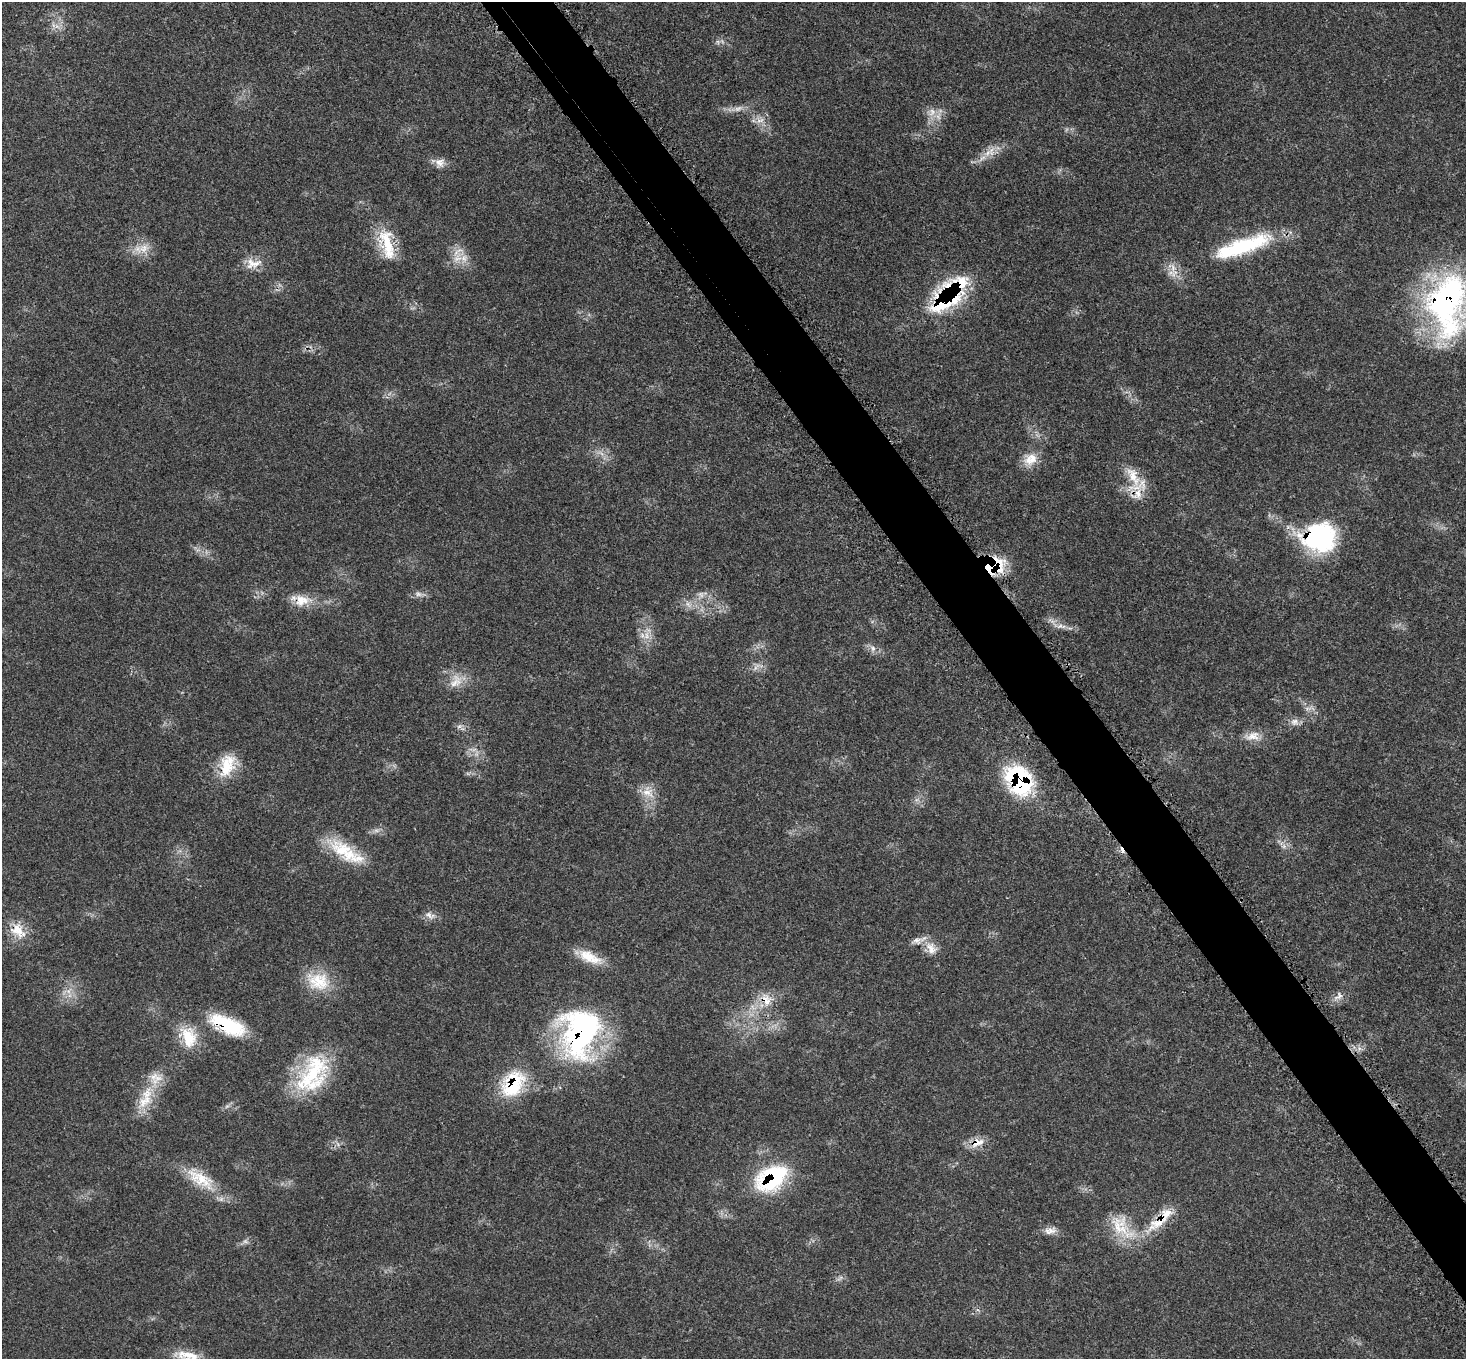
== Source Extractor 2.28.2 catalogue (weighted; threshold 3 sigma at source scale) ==
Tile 6 of 4 x 4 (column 2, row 2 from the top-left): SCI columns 1540-3003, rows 2993-4349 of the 6034 x 6057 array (HDU 1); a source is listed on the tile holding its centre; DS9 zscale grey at full resolution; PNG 1468 x 1361 px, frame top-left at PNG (2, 2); no overlay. Shown black and unused: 5% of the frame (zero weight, under 3 of 5 exposures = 4% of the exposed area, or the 3 px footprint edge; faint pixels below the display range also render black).
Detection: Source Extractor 2.28.2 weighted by HDU 2 'WHT'; one run over the whole footprint, this tile lists its part. Background 0.0464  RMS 0.0031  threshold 0.0142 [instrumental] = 3 sigma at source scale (4.5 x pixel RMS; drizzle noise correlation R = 1.50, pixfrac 1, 0.05/0.05 arcsec/px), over >= 5 px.
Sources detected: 72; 3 too faint to see at this stretch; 1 cosmic-ray / hot-pixel residue — not listed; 6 inside a brighter listed object's ellipse — not listed separately; the other 62 listed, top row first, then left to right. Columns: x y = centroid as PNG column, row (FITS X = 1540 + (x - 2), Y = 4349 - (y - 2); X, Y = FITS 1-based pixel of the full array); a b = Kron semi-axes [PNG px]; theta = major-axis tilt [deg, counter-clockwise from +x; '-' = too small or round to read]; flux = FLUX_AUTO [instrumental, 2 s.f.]
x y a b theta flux
57 26 8 5 -1 1.2
718 42 6 5 - 0.73
737 109 20 6 16 2.4
932 112 15 11 33 3.2
760 120 13 7 20 2.1
988 153 20 10 6 3.7
440 163 14 13 - 2.5
387 244 46 17 -75 12
1242 246 82 19 19 30
144 248 16 13 32 4.3
457 258 23 12 50 4.7
256 264 27 8 23 3.4
962 282 22 18 -47 9
935 294 20 10 -78 5.8
1447 304 74 46 88 81
941 306 36 12 17 13
1031 460 20 15 37 4.9
1133 476 37 13 -62 8
1319 537 37 30 2 39
996 565 24 17 67 13
419 594 10 6 -17 1.3
302 600 23 15 6 5.6
688 604 12 5 -45 1.4
1060 626 8 6 10 1.3
646 635 13 8 87 2.8
873 648 9 6 -88 1.2
756 667 16 4 48 1.3
456 681 22 15 53 5.1
1294 722 12 10 9 2
459 726 7 4 36 0.69
1252 736 23 12 8 3.9
227 765 31 19 70 9.9
1019 780 31 23 -54 36
648 792 20 15 -53 4.9
917 800 7 4 -17 0.74
1284 846 7 6 - 1
345 852 55 18 -33 15
430 915 17 8 -24 1.8
18 931 25 17 -47 6.5
931 948 21 14 -56 4.1
589 957 34 13 -26 7.1
318 981 33 23 -18 11
69 991 11 8 64 2.4
1338 997 17 8 39 2
766 1000 21 10 -68 4.5
227 1025 44 16 -25 19
580 1033 60 45 81 68
189 1037 30 20 -75 9.9
313 1074 53 31 59 27
158 1078 30 12 53 7
513 1084 37 24 59 19
145 1101 29 15 40 7.8
227 1106 7 4 19 0.67
978 1143 21 10 22 3.9
771 1178 40 26 33 29
200 1179 47 18 -31 12
1160 1220 57 13 43 11
1122 1227 44 22 -48 13
1050 1231 17 9 9 2.4
245 1241 7 6 - 0.85
840 1278 11 4 35 0.85
188 1355 33 12 -12 6.4
Overlapping masked pixels (flux is a lower limit): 17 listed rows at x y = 962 282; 935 294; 1447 304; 941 306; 1319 537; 996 565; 302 600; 227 765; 1019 780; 18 931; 766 1000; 227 1025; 580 1033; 513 1084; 978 1143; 771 1178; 1160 1220
Isophote crosses this tile's border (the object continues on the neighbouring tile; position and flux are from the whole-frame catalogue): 2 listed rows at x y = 1447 304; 188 1355